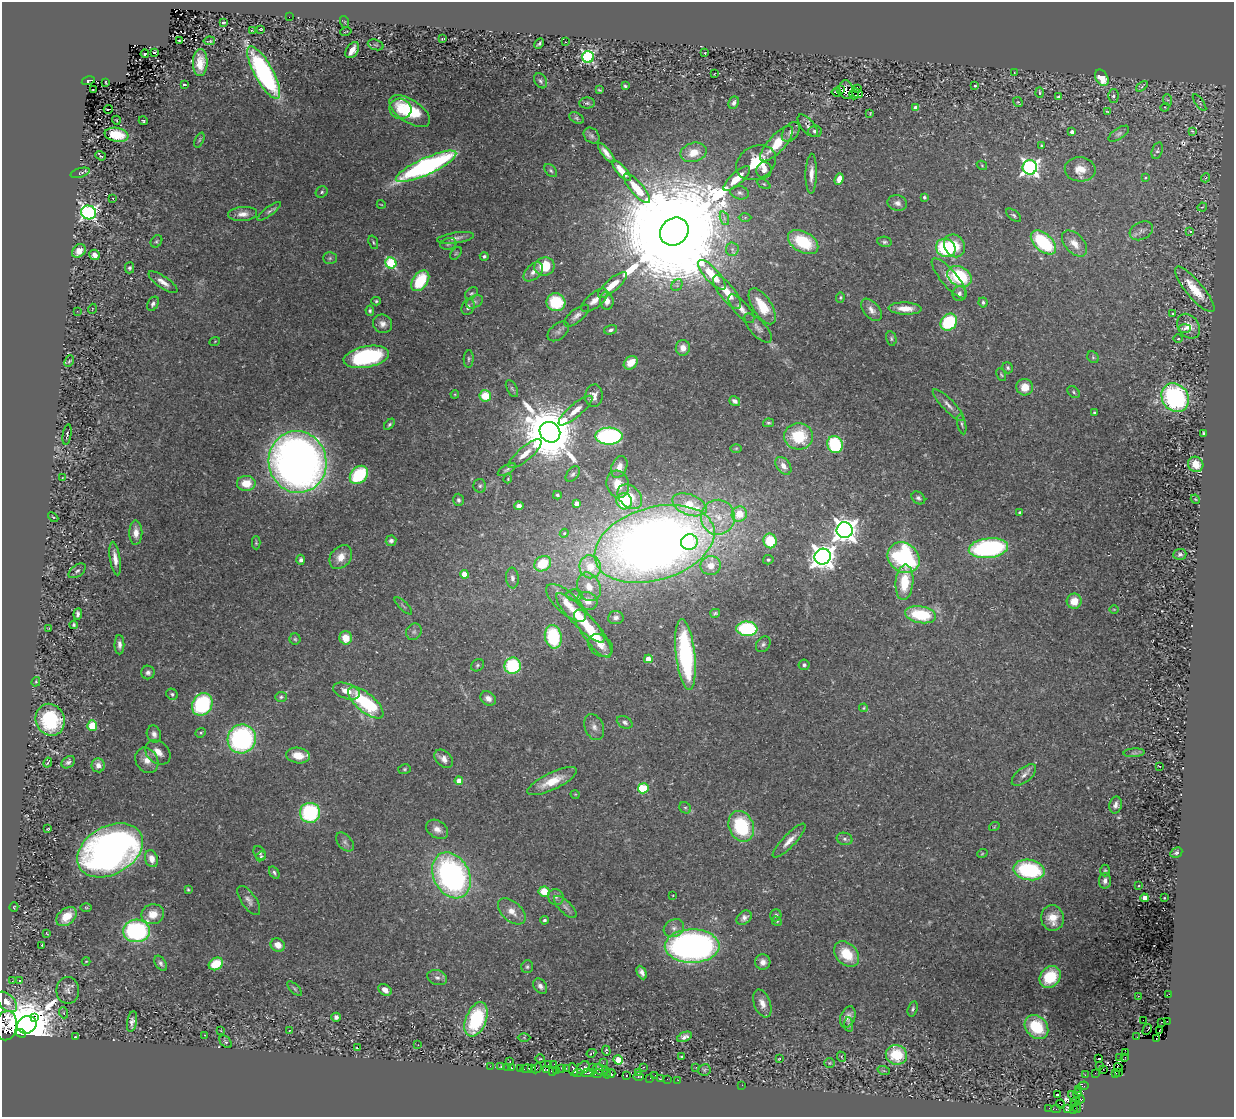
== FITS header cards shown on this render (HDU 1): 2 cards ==
NAXIS1  =                 1232
NAXIS2  =                 1115

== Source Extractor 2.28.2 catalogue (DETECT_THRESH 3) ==
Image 1232 x 1115 px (HDU 1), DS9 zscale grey, 1 PNG px = 1 image px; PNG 1236 x 1119 px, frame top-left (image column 1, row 1115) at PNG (2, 2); each listed source drawn as its Kron ellipse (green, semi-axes under 4 px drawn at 4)
Background 0.0128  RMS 0.0041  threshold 0.0123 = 3 sigma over >= 5 px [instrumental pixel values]
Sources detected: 469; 5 with non-positive FLUX_AUTO (blend fragments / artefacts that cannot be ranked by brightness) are neither listed nor drawn; the other 464 listed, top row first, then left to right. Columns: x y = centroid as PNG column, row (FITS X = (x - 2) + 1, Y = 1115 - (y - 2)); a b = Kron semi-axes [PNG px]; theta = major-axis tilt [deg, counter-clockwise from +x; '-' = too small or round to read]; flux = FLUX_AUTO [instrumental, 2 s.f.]
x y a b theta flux
289 17 2 2 - 1.8
223 22 3 3 - 0.34
345 22 6 4 -72 0.22
261 29 3 3 - 0.23
252 31 3 2 - 0.17
346 32 5 2 - 0.24
442 39 4 2 - 0.24
179 40 3 2 - 0.18
209 41 6 2 8 0.41
566 42 2 2 - 0.15
539 44 5 3 - 0.51
376 45 8 5 -17 0.55
352 50 9 6 56 3
154 52 3 3 - 0.55
705 53 3 2 - 0.23
145 54 4 2 - 0.51
588 57 6 5 - 47
200 63 13 7 88 4
264 73 30 9 -61 65
1014 73 3 2 - 0.2
714 74 3 2 - 0.16
1102 78 9 6 -60 6.2
88 81 7 3 12 80
540 81 8 6 -57 0.74
106 83 4 2 - 0.24
184 85 4 2 - 0.28
625 86 3 3 - 0.38
975 86 3 2 - 0.3
1142 86 7 3 39 0.46
857 88 4 2 - 0.13
840 89 3 2 - 49
93 90 3 2 - 0.22
599 90 4 2 - 0.3
846 90 9 7 -78 1.8
836 92 4 3 - 0.56
857 93 6 2 -26 0.28
1040 93 5 3 - 0.38
854 95 5 2 - 0.25
1113 96 6 5 - 0.65
1059 97 3 3 - 0.45
1168 100 6 4 -70 0.37
1018 102 5 4 - 0.39
587 103 8 5 1 0.61
734 103 6 5 - 0.89
1200 103 10 2 -54 0.29
1165 107 4 4 - 0.26
916 108 4 4 - 1.8
108 109 4 2 - 0.11
400 109 11 10 - 4.2
410 111 23 11 -33 15
1107 112 3 2 - 0.25
870 113 3 2 - 0.2
576 118 7 5 -27 0.53
116 120 4 3 - 0.19
143 121 4 3 - 0.46
808 126 13 6 -50 1.1
815 131 6 5 - 0.8
1192 131 3 2 - 0.27
791 132 11 7 54 1.2
1072 132 3 3 - 0.94
1119 134 12 5 34 0.77
117 135 12 7 -10 6.7
592 136 9 7 -45 0.76
199 140 8 4 67 0.42
777 144 22 8 48 6.6
1041 146 4 3 - 0.31
1157 151 9 5 73 0.62
693 152 13 9 15 4.6
606 153 12 4 -51 1.6
101 156 5 3 - 0.51
756 163 21 16 28 8.9
982 165 5 4 - 0.29
426 166 33 8 25 74
1030 167 7 7 - 110
1080 169 15 12 -3 4.1
551 170 7 5 -49 0.61
764 170 8 7 - 1.4
621 171 13 4 -49 3.1
80 173 10 4 16 0.52
811 174 20 5 88 2.4
1145 178 3 2 - 0.21
1205 178 4 3 - 0.25
737 179 17 6 42 4.6
839 179 6 4 71 2.7
764 184 7 4 -27 0.44
637 188 18 6 -50 7.1
322 192 6 5 - 0.52
740 193 9 6 -12 0.98
924 197 3 3 - 0.54
113 198 3 2 - 0.36
897 203 10 8 -13 1.4
381 204 4 3 - 0.18
1202 207 5 3 - 0.22
269 211 14 4 37 0.79
89 212 7 7 - 96
243 214 14 7 5 2.1
1014 215 9 4 -38 0.59
745 217 6 4 1 0.39
724 218 7 4 -72 0.75
1141 231 12 8 28 1.4
1190 231 3 3 - 0.27
674 232 15 13 41 23000
456 238 19 5 8 1.5
156 241 6 5 - 0.49
373 242 7 4 -71 0.45
803 242 16 10 -29 14
884 242 7 5 -10 0.63
1043 242 15 8 -41 22
1074 243 15 9 -47 3.6
448 244 8 6 17 0.63
954 246 12 10 -59 5.8
946 248 10 9 - 23
732 249 6 6 - 0.73
79 251 8 6 44 2.6
456 253 7 4 53 0.41
94 255 5 5 - 1.4
484 256 4 4 - 0.51
330 258 7 5 1 0.52
391 263 6 5 - 25
544 266 10 9 - 8.7
129 268 5 4 - 0.53
533 272 11 7 43 1.7
712 275 19 7 -48 7.5
960 276 13 9 -29 18
949 278 25 8 -50 3.4
420 281 12 7 55 13
163 282 17 6 -35 2.2
612 285 18 6 40 4
677 285 6 5 - 0.57
1195 289 29 8 -50 6.8
727 292 20 7 -53 4.5
471 293 7 5 38 0.51
959 293 7 7 - 1
840 297 5 4 - 0.35
595 300 16 7 40 2.2
376 301 4 4 - 0.38
607 301 9 7 -83 2.1
475 302 9 6 26 0.96
556 302 9 9 - 14
983 302 5 4 - 0.64
153 304 8 5 61 0.83
762 306 20 9 -57 7.6
468 307 8 6 68 1.3
905 308 16 6 -2 3.9
92 309 5 3 - 0.17
741 309 18 7 -49 2.2
871 310 13 8 -50 1.8
77 311 2 2 - 0.23
370 311 5 4 - 0.54
1173 314 3 3 - 2.5
577 316 15 6 39 1.5
949 322 9 7 47 18
382 324 10 9 - 1.8
1189 326 13 10 -55 3.3
758 328 18 8 -48 1.6
1184 328 6 4 2 0.86
611 330 7 4 18 0.79
558 331 12 7 40 1.1
891 338 7 5 -76 0.57
1178 339 4 3 - 0.24
215 341 5 3 - 0.22
683 348 8 7 - 2.1
366 357 23 10 10 36
1093 357 6 5 - 0.46
469 359 9 5 86 0.55
69 361 6 4 65 0.39
631 363 7 6 - 4.2
1008 368 6 5 - 0.5
1001 375 7 4 -63 0.38
1025 387 8 8 - 4.3
512 388 9 5 -63 0.62
1073 392 7 5 -44 0.51
455 394 4 3 - 0.23
485 396 6 6 - 7.4
594 396 11 9 86 1.8
1175 398 15 13 -53 43
735 401 5 4 - 1.2
948 405 21 6 -46 1.8
575 411 21 6 40 3.2
1094 412 3 2 - 0.28
768 423 5 4 - 0.45
389 424 6 4 46 0.51
962 424 10 3 -78 0.56
550 432 11 9 -46 2500
1203 433 4 3 - 0.41
67 435 10 3 81 0.49
609 436 13 8 1 47
799 436 14 13 - 12
835 445 9 7 -68 23
736 448 6 4 1 0.33
525 454 21 6 40 3.4
298 462 31 29 -76 250
1196 464 8 7 - 4.8
783 466 10 6 -54 2.1
619 467 11 7 67 2.1
507 470 10 4 30 0.67
573 474 9 5 49 0.74
359 475 10 8 46 18
62 478 3 2 - 0.2
508 479 4 3 - 0.23
246 483 9 7 -1 5
618 484 14 11 -74 4.1
480 486 7 6 - 0.63
557 495 4 3 - 0.38
630 497 14 10 -45 4.6
918 498 7 5 -38 0.72
1195 499 5 3 - 0.26
458 500 6 5 - 0.7
624 501 8 7 - 13
576 503 4 4 - 2.1
689 505 18 10 -21 8.5
519 506 4 4 - 1.5
1020 512 3 3 - 0.46
739 514 8 7 - 6.5
53 517 6 3 -43 0.29
718 517 17 17 - 7.6
845 530 8 8 - 270
136 533 12 6 -89 2.5
564 533 4 4 - 0.34
391 541 5 5 - 1.1
770 541 7 6 - 11
689 542 8 7 - 5.4
256 543 6 4 -88 0.42
654 544 61 36 16 370
988 548 20 10 6 48
1180 554 6 5 - 0.72
341 557 13 10 52 3.2
823 557 8 8 - 280
115 558 17 5 -81 2.4
904 558 17 14 -37 45
301 560 5 4 - 0.9
768 560 5 4 - 0.56
543 564 9 7 35 11
711 566 10 9 - 3.2
590 567 11 10 - 8.1
77 571 10 5 36 0.75
464 574 4 4 - 5.6
512 578 10 6 -85 1.2
904 582 18 9 84 9.7
589 587 15 11 -67 4
575 595 8 6 -3 0.84
587 601 10 8 -29 3.1
1074 601 7 7 - 4.3
566 603 25 10 -43 5.3
403 606 11 3 -44 0.44
1114 609 5 3 - 0.22
715 613 5 3 - 0.47
78 614 6 4 82 0.8
921 615 15 8 -9 16
580 618 33 9 -46 9.6
616 618 8 6 5 1
74 625 4 3 - 0.59
49 628 3 2 - 0.18
747 629 10 7 -4 28
414 632 9 7 54 0.95
593 634 29 9 -54 10
553 637 12 8 -79 19
346 638 7 6 - 4.4
295 639 5 5 - 0.47
763 644 8 6 51 0.78
119 645 10 5 -89 1.2
600 646 13 10 -36 3.1
685 655 35 9 -83 38
648 659 4 4 - 4.6
478 665 7 5 35 0.57
804 665 5 5 - 0.7
513 666 8 8 - 21
148 672 7 6 - 1
36 682 5 3 - 0.25
346 691 14 7 -19 3.4
172 694 6 5 - 0.64
281 697 6 5 - 0.52
488 698 8 6 -35 1.8
366 703 21 9 -40 26
202 704 12 9 58 26
864 708 4 3 - 0.27
50 720 16 14 -67 22
625 722 8 5 -28 0.93
92 725 5 5 - 7.1
594 727 13 9 -67 1.9
201 733 5 4 - 0.43
154 734 9 7 -69 1.3
242 739 14 14 - 49
158 752 14 10 -40 3
1134 753 10 4 4 0.69
298 755 12 7 -9 4.8
444 759 11 7 -44 1.9
147 760 13 11 -57 2.8
68 762 7 5 39 0.85
48 763 5 2 - 0.24
98 765 7 6 - 2
1159 766 3 2 - 0.18
405 769 6 5 - 0.45
1024 775 15 7 39 1.8
459 781 4 4 - 5
552 781 27 8 25 6.3
643 788 5 5 - 15
575 794 5 3 - 0.21
1116 805 8 6 77 1.3
685 808 6 5 - 0.52
310 813 10 10 - 27
741 826 16 12 -67 22
994 827 5 3 - 0.24
48 829 3 2 - 0.29
437 829 12 8 -33 2.1
845 839 8 6 -16 0.81
789 841 23 6 46 2.8
345 842 11 7 -50 1.1
110 850 35 24 29 180
260 853 7 5 -58 0.64
1176 853 6 5 - 0.61
982 854 5 3 - 0.28
261 856 5 4 - 0.33
151 859 9 6 -70 2.9
1029 870 16 10 -10 26
1105 870 6 4 -90 0.42
274 873 6 4 -53 0.6
452 875 24 18 -63 76
1105 881 8 6 85 1.6
1139 886 3 2 - 0.3
188 889 4 2 - 0.33
544 892 6 5 - 6.3
673 895 2 2 - 0.18
556 897 8 7 - 1.1
1144 898 4 4 - 2.6
1164 898 2 2 - 0.17
249 900 17 7 -55 1.6
14 907 5 2 - 0.21
565 907 15 6 -43 1.3
86 908 6 4 -2 0.31
512 911 16 10 -42 3.3
153 914 11 10 - 4
776 915 6 5 - 0.69
66 917 11 8 41 5.5
744 918 8 6 41 1.2
1052 918 13 11 -77 5.2
544 920 4 4 - 0.62
777 921 5 4 - 0.37
674 928 11 8 28 1.6
136 931 13 11 3 42
47 934 4 2 - 0.2
42 945 3 2 - 0.19
278 945 7 6 - 2.7
692 946 27 16 0 140
847 954 14 10 -47 8.6
86 961 4 3 - 0.2
763 962 8 7 - 1.7
161 963 8 5 -56 0.85
216 964 7 6 - 8
527 967 6 6 - 0.57
642 972 7 4 -64 1.2
1050 977 12 9 49 12
437 978 10 7 -21 1.2
20 980 4 3 - 0.34
12 981 3 2 - 0.17
540 986 8 6 -54 1.1
294 989 9 4 -45 0.53
68 990 13 11 -90 1.6
385 990 7 5 -35 1.7
1169 994 3 2 - 0.58
1138 996 2 2 - 0.25
7 1002 12 7 -44 2.2
762 1003 14 8 -69 2.5
913 1009 8 4 73 0.61
64 1013 6 3 -71 0.35
35 1017 3 2 - 43
336 1017 4 4 - 1.1
848 1017 11 7 67 1.8
476 1019 18 10 68 23
1143 1020 2 2 - 580
1167 1021 2 2 - 1.7
132 1022 10 5 80 1.1
1161 1022 3 2 - 22
27 1025 10 8 30 2500
849 1025 7 4 -84 0.46
6 1026 15 11 80 110
1036 1027 13 10 -47 12
1147 1029 6 2 60 0.73
1159 1030 4 2 - 5.2
221 1031 3 2 - 0.14
289 1031 3 2 - 0.14
21 1033 5 3 - 340
205 1035 3 2 - 0.15
75 1037 3 3 - 0.22
524 1037 6 4 -1 0.34
685 1037 8 4 21 1.1
1137 1037 3 2 - 0.46
1156 1039 3 2 - 18
226 1042 7 5 -46 0.54
418 1045 2 2 - 0.17
357 1048 3 2 - 0.25
606 1051 5 2 - 0.3
591 1053 5 2 - 0.33
1125 1053 3 2 - 6.5
896 1055 11 10 - 10
681 1056 3 2 - 0.27
842 1057 5 3 - 0.26
1119 1057 3 3 - 21
1125 1058 4 2 - 3.6
540 1059 4 3 - 0.25
779 1059 3 2 - 0.21
1099 1059 3 2 - 0.41
618 1060 5 4 - 7.4
510 1062 3 2 - 0.25
603 1063 2 2 - 0.68
830 1063 5 5 - 0.35
548 1064 2 2 - 0.95
554 1064 3 3 - 7.2
490 1066 2 2 - 1.3
501 1066 3 2 - 2.2
1100 1066 3 2 - 0.41
507 1067 2 2 - 0.78
583 1067 7 5 48 13
592 1067 3 2 - 3.4
643 1067 3 2 - 0.3
696 1067 3 2 - 0.23
1118 1067 4 3 - 12
511 1068 3 3 - 3.9
520 1068 2 2 - 0.47
537 1068 5 2 - 6
561 1068 2 2 - 4.2
566 1068 3 2 - 0.54
526 1069 5 3 - 5.2
531 1069 4 3 - 4.2
1103 1069 3 2 - 1.6
547 1070 3 3 - 1.5
573 1070 6 3 -79 35
601 1070 8 5 -28 17
606 1070 4 2 - 11
704 1070 6 5 - 0.5
552 1071 4 2 - 4.7
556 1071 3 2 - 0.0044
884 1071 6 4 -18 0.29
638 1072 3 2 - 4.2
1118 1072 3 2 - 3
578 1073 5 3 - 7.1
588 1073 6 3 -1 13
1095 1073 2 2 - 0.59
597 1074 5 3 - 8.7
607 1074 4 3 - 6.4
611 1074 4 3 - 4.8
1115 1074 3 2 - 26
655 1075 3 2 - 1.9
1085 1075 3 2 - 0.38
626 1076 3 2 - 4.5
639 1077 5 3 - 5.8
650 1078 2 2 - 1.3
660 1079 3 2 - 1.3
667 1079 2 2 - 1.2
678 1080 2 2 - 1.7
742 1085 2 2 - 50
1084 1086 5 2 - 25
1079 1089 3 2 - 14
1077 1093 5 3 - 22
1057 1095 4 3 - 0.49
1074 1097 7 2 -46 6.9
1080 1099 4 3 - 3.4
1075 1102 4 3 - 9
1060 1104 4 4 - 6.2
1048 1108 2 2 - 0.35
1077 1108 5 3 - 18
1056 1109 5 2 - 2.8
1067 1109 4 2 - 0.25
1073 1110 3 2 - 7.9
At the frame edge (FLAGS 8, measured only in part): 1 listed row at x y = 6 1026
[5 non-positive-flux detections neither listed nor drawn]